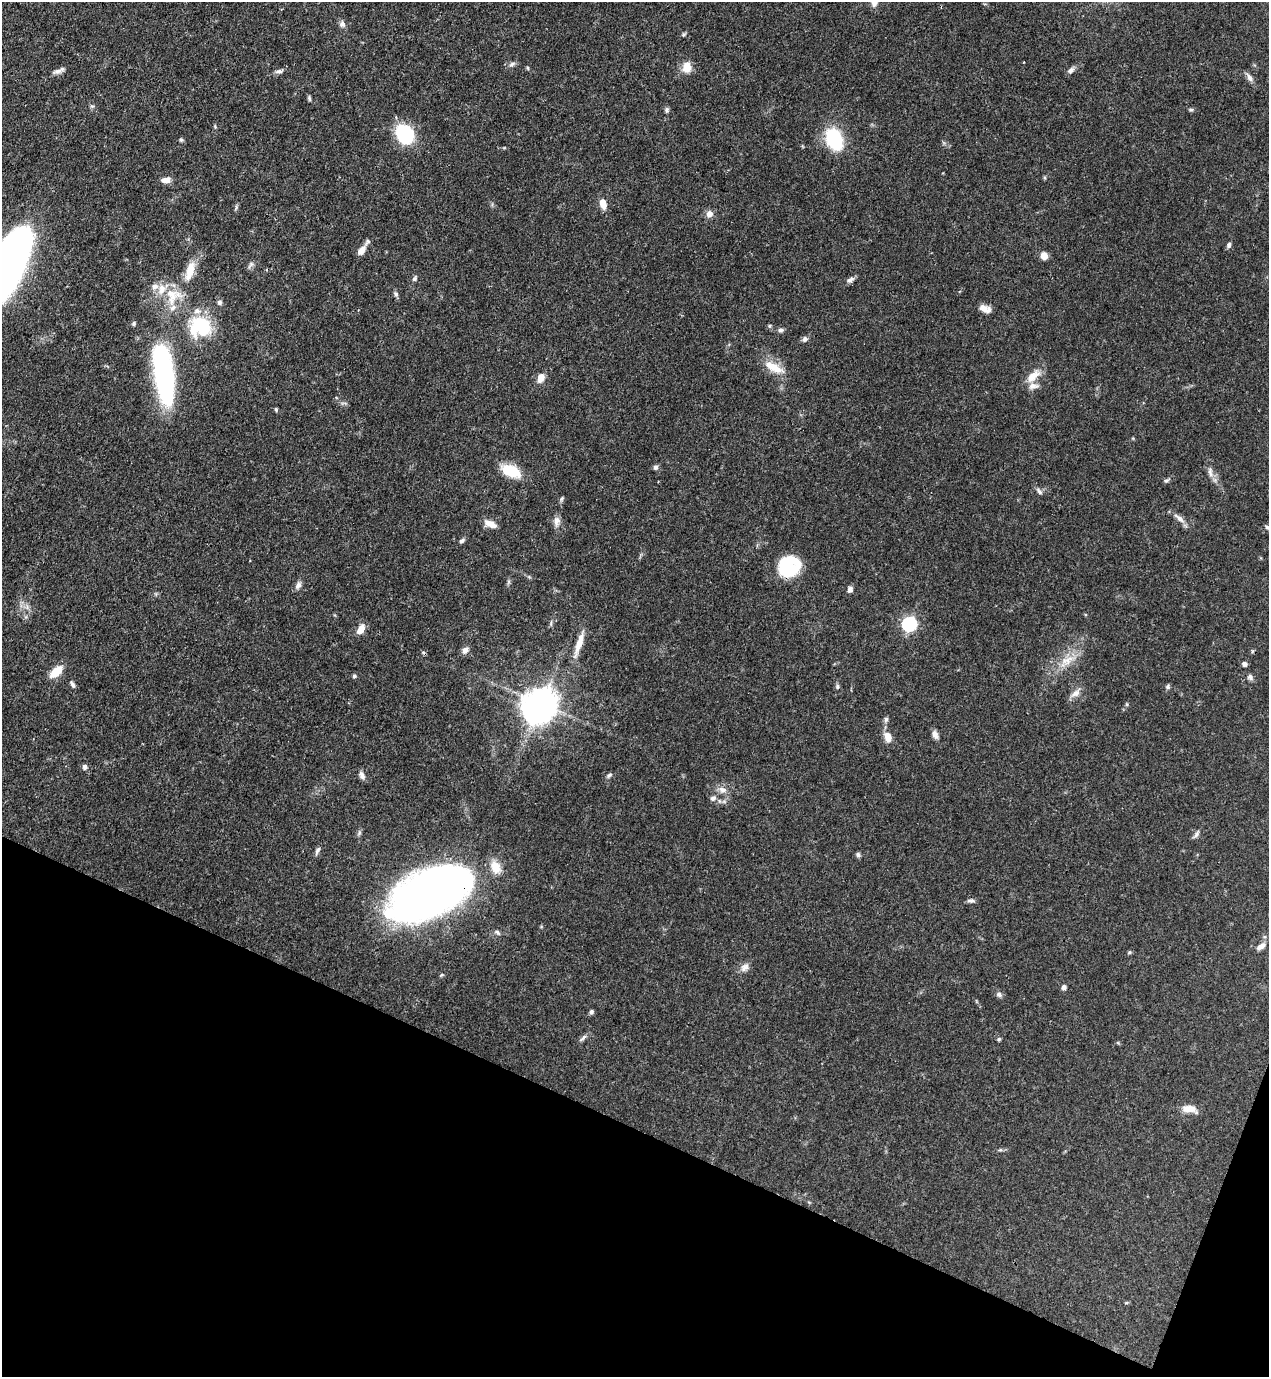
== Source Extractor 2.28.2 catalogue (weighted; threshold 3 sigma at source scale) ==
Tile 15 of 4 x 4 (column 3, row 4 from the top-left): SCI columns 2759-4025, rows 41-1415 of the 5645 x 5583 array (HDU 1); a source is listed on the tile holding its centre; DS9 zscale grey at full resolution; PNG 1271 x 1379 px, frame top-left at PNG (2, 2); no overlay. Shown black and unused: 19% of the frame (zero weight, under 3 of 4 exposures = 7% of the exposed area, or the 3 px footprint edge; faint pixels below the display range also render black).
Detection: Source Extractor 2.28.2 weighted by HDU 2 'WHT'; one run over the whole footprint, this tile lists its part. Background 0.0728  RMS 0.0036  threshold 0.0162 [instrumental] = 3 sigma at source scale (4.5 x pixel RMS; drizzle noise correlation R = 1.50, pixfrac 1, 0.05/0.05 arcsec/px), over >= 5 px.
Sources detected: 104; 2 inside a brighter object's white glare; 1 cosmic-ray / hot-pixel residue — not listed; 8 inside a brighter listed object's ellipse — not listed separately; the other 93 listed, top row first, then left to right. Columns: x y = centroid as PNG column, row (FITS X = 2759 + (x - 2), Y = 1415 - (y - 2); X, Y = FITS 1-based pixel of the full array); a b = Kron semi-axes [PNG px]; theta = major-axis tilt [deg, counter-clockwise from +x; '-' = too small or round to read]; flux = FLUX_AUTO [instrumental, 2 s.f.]
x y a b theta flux
342 24 9 7 81 1.3
683 35 6 5 - 0.54
512 64 9 6 36 1.1
687 67 11 9 85 5.3
528 68 5 3 - 0.36
1071 70 10 6 38 1.3
59 71 17 5 23 1.6
279 71 12 5 9 1.2
1249 78 12 7 -66 1.6
309 98 8 4 -77 0.58
1191 109 6 4 0 0.57
667 110 7 5 -81 0.78
405 134 12 10 -55 37
834 139 28 19 -67 17
181 140 6 5 - 0.58
166 180 10 6 9 2.8
603 204 12 7 -75 3.8
236 208 10 3 79 0.55
709 214 9 9 - 1.9
1229 245 7 5 68 1
361 251 11 7 53 2.8
1044 256 7 7 - 3.2
251 265 11 5 50 1
190 271 29 10 73 7
414 278 8 5 57 0.83
850 280 10 6 31 1.3
396 294 7 5 -64 0.89
173 296 27 23 73 13
219 302 6 6 - 0.96
986 310 13 9 12 2
134 323 6 5 - 0.61
202 326 28 21 -50 19
780 330 7 6 - 1
805 339 8 6 48 1.1
774 367 27 11 -27 6.6
163 369 67 19 -82 78
1033 376 23 10 43 4.7
541 378 9 7 69 3.3
276 409 5 4 - 0.52
655 467 6 6 - 0.89
511 471 19 10 -23 12
1210 472 16 6 -80 2
1166 480 8 5 35 0.7
1039 491 11 5 -45 1.1
562 498 8 4 63 0.62
1180 519 13 7 -44 2.1
557 521 14 8 86 2.1
490 524 17 7 -25 3
1267 527 6 5 - 0.56
462 541 6 5 - 0.96
788 567 22 19 -68 20
298 585 10 7 64 1.6
850 589 8 6 65 1.3
909 624 7 6 - 66
361 629 13 7 62 3.2
579 644 37 7 72 5.8
465 650 9 7 59 1.7
1068 660 20 10 50 5.7
1244 664 5 5 - 1.1
56 672 13 7 42 8
354 676 5 5 - 0.58
1250 677 8 6 -55 1.1
73 685 9 5 -62 0.88
837 686 7 5 90 0.73
1168 687 7 5 89 0.66
1076 693 16 8 39 2.3
541 704 9 8 - 590
1127 704 6 3 73 0.44
886 719 7 5 74 0.88
935 735 10 6 -70 1.8
888 737 12 9 -73 3.6
85 767 6 6 - 1.3
362 775 10 6 -70 1.6
609 775 7 5 44 0.77
722 790 12 9 -10 2.5
713 798 7 7 - 1.3
1196 834 12 5 55 1.1
317 851 12 4 66 1
858 855 7 6 - 0.74
495 867 19 13 -64 5.1
431 893 55 28 25 420
971 900 9 5 1 1
497 932 9 5 -33 0.8
1261 946 12 7 32 2
1129 952 6 4 21 0.49
745 967 13 9 41 2.1
1064 987 5 5 - 1.3
999 994 8 6 -25 1.1
591 1012 5 5 - 0.89
583 1038 12 5 45 1.1
999 1039 5 4 - 0.58
1189 1109 21 9 -10 3.7
1000 1150 6 4 17 0.53
Overlapping masked pixels (flux is a lower limit): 1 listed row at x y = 431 893